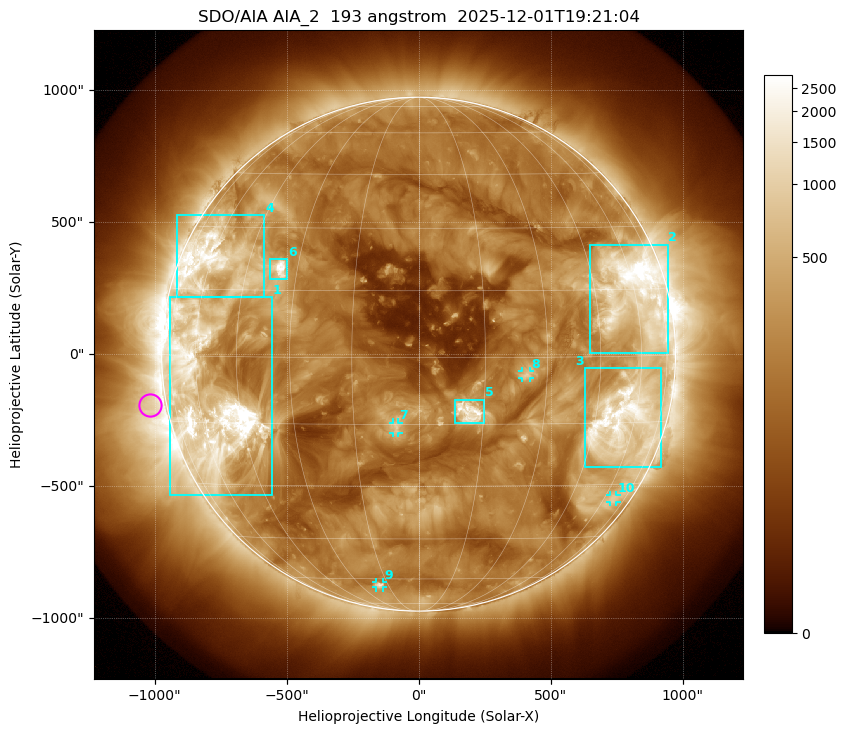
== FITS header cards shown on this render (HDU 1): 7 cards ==
TELESCOP= 'SDO/AIA '           / For AIA: SDO/AIA
INSTRUME= 'AIA_2   '           / For AIA: AIA_ATA1, AIA_ATA2, AIA_ATA3 or AIA_AT
WAVELNTH=                  193 / [angstrom] Wavelength
WAVEUNIT= 'angstrom'           / Wavelength unit: angstrom
DATE-OBS= '2025-12-01T19:21:04.843' / [ISO] Date when observation started; ISO 8
CTYPE1  = 'HPLN-TAN'           / CTYPE1: HPLN
CTYPE2  = 'HPLT-TAN'           / CTYPE2: HPLT

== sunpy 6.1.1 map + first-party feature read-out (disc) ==
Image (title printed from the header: SDO/AIA AIA_2  193 angstrom  2025-12-01T19:21:04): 1024 x 1024 px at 2.4 arcsec/px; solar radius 974 arcsec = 406 px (full disc in frame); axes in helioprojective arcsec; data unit not stated in the header (colour bar unlabelled)
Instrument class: DISC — disc imager (sunpy class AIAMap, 193 A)
Bright regions (active regions / flare kernels): reference = the median radial profile (limb darkening/brightening removed); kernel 9 px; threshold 5 sigma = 522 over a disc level ~193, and >= 1.15x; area >= 12 px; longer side >= 10 px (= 24 arcsec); searched inside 0.97 R_sun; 10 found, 10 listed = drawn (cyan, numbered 1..; 4 of them under ~33 arcsec drawn as corner ticks so the feature stays visible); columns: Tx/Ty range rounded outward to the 5 arcsec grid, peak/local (2 s.f.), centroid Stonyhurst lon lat
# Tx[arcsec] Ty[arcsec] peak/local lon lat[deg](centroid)
1 -945..-555 -535..215 24 -56 -10
2 650..945 5..415 19 +59 +14
3 625..920 -430..-50 12 +55 -15
4 -915..-585 215..525 10 -58 +21
5 140..250 -265..-170 15 +11 -12
6 -565..-500 280..360 16 -35 +20
7 -95..-75 -300..-260 5.3 -5 -16
8 390..425 -90..-65 5.5 +25 -4
9 -160..-135 -885..-865 5.4 -19 -63
10 725..750 -560..-535 3.3 +65 -34
Off-limb structures (1.02-1.3 R_sun): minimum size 162 px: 2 found; the strongest spans PA ~65..135 deg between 1.02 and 1.3 R_sun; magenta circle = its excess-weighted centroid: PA ~100 deg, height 1.07 R_sun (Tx ~-1020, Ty ~-195 arcsec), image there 2.8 x the reference